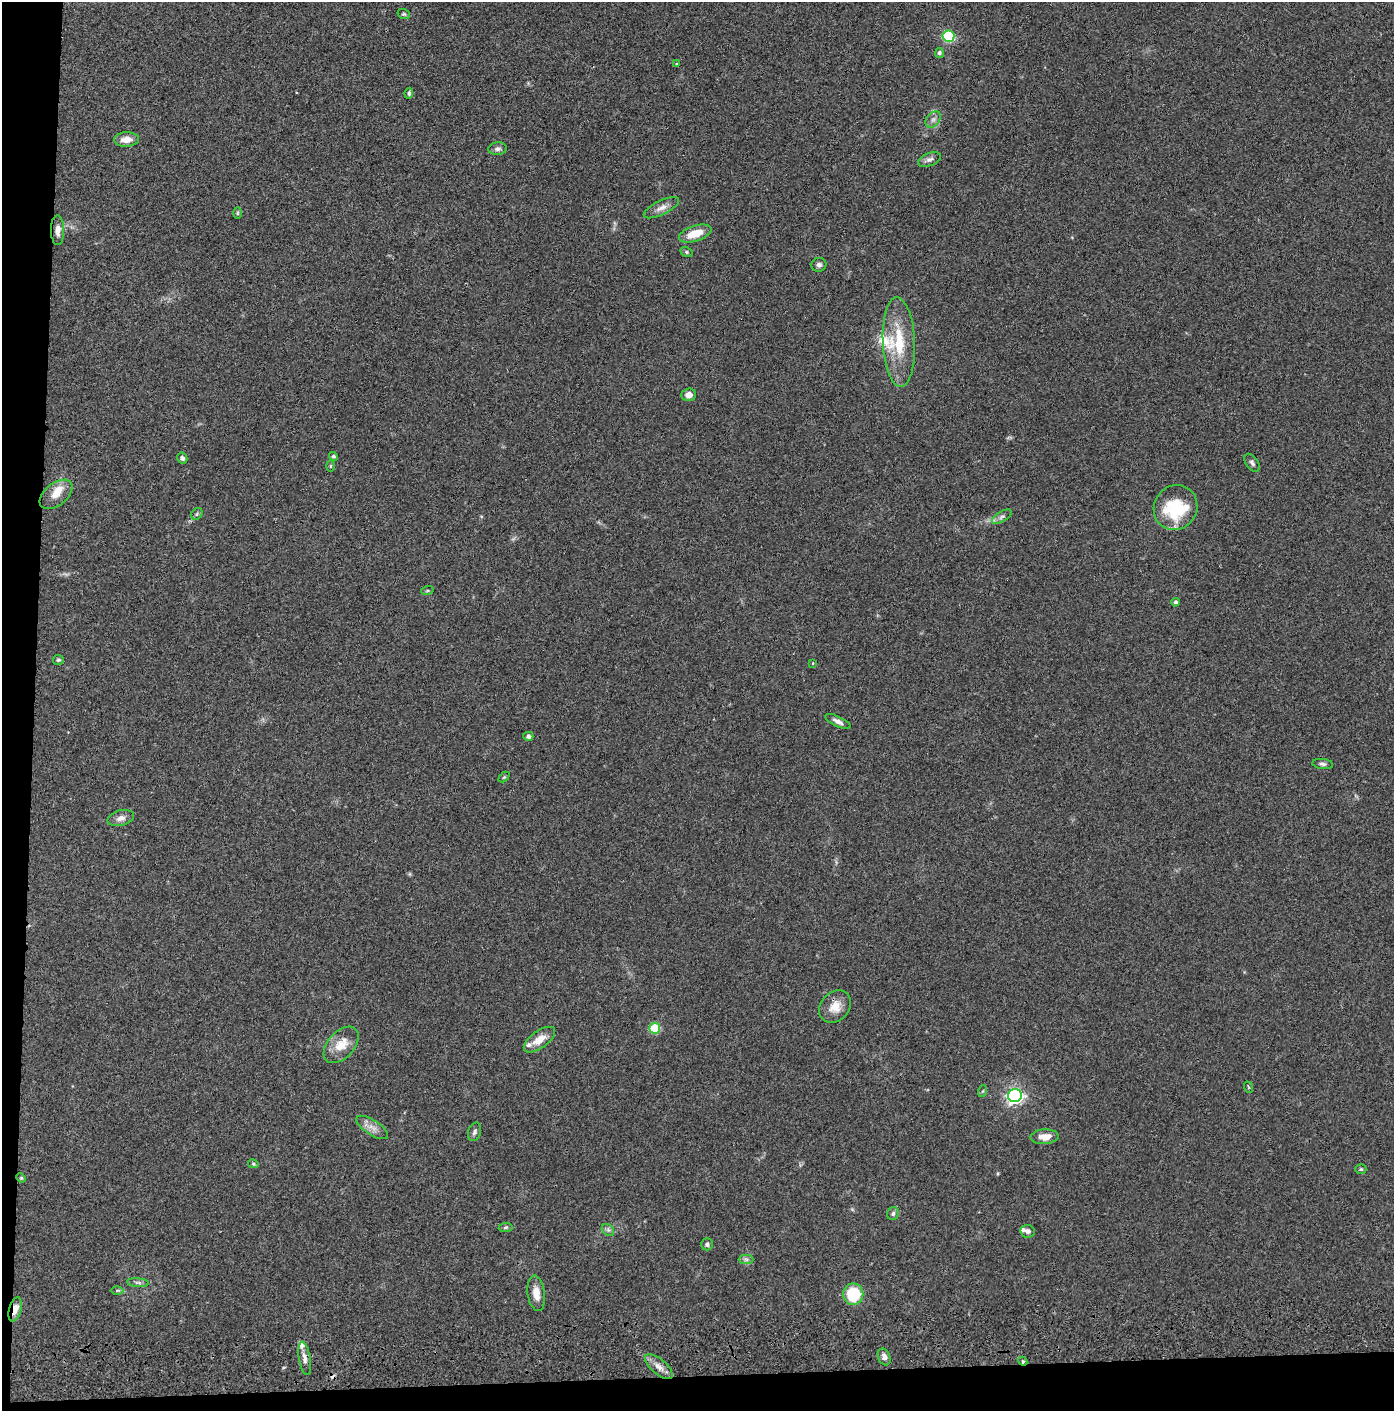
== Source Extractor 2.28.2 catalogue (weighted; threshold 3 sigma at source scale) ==
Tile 7 of 3 x 3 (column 1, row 3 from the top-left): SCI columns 51-1442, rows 116-1524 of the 4276 x 4457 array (HDU 1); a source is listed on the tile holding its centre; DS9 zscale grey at full resolution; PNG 1396 x 1413 px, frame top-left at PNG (2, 2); each listed source drawn as its Kron ellipse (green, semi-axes under 4 px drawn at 4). Shown black and unused: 5% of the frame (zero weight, under 3 of 4 exposures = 6% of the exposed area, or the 3 px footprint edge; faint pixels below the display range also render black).
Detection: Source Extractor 2.28.2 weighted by HDU 2 'WHT'; one run over the whole footprint, this tile lists its part. Background 0.064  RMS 0.0059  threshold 0.0266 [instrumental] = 3 sigma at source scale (4.5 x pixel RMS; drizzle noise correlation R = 1.50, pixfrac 1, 0.05/0.05 arcsec/px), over >= 5 px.
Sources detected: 69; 1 cosmic-ray / hot-pixel residue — neither listed nor drawn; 6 inside a brighter listed object's ellipse — not listed separately; the other 62 listed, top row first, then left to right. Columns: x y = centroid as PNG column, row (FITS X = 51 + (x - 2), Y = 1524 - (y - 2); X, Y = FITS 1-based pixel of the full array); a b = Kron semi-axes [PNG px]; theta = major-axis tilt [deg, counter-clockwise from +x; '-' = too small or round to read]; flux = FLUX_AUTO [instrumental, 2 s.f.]
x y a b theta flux
404 14 6 5 - 0.94
948 36 6 5 - 49
939 53 5 4 - 1.4
676 64 3 3 - 0.57
409 93 5 3 - 0.96
933 119 9 6 49 2.1
126 139 12 7 2 5.7
498 149 9 6 6 1.8
929 159 12 6 22 2.3
661 208 19 7 26 4.1
237 213 6 4 89 0.69
58 230 15 6 -89 3.8
695 233 17 7 18 10
686 252 6 4 -27 0.94
819 265 7 7 - 1.8
899 342 45 16 -87 25
689 395 7 6 - 3.4
333 456 5 4 - 1.1
182 458 5 5 - 1.9
1252 463 10 6 -55 1.7
331 466 5 3 - 0.63
56 494 19 11 38 7.3
1175 507 23 21 57 30
197 514 6 5 - 0.89
1002 517 11 5 30 1.9
427 591 6 4 19 0.75
1176 602 4 4 - 1.4
58 660 5 5 - 0.92
813 663 3 3 - 0.44
838 721 14 5 -26 2.6
528 736 5 4 - 1.8
1323 764 10 5 -6 1.5
504 777 6 4 44 0.7
121 818 14 7 15 3.3
835 1007 18 14 47 8.3
655 1028 5 5 - 29
539 1040 18 8 36 7.7
341 1045 21 13 48 11
1248 1087 6 3 -71 0.62
983 1091 6 4 70 0.72
1015 1096 7 6 - 180
372 1127 18 7 -33 4.2
475 1132 9 6 72 1.7
1044 1137 14 7 4 5.9
253 1164 5 4 - 0.68
1361 1169 5 4 - 0.87
21 1178 5 4 - 0.68
893 1214 6 5 - 1.4
506 1227 7 4 8 0.88
608 1230 7 5 -43 1.3
1027 1231 7 6 - 2.1
707 1244 6 6 - 1.3
746 1259 7 4 -1 1.5
138 1283 11 4 -5 1.4
117 1290 6 4 1 0.81
536 1293 18 8 -82 6.1
853 1294 10 10 - 22
15 1309 12 6 75 6.3
884 1357 9 6 -70 3.1
305 1358 17 6 -80 3.1
1023 1361 4 4 - 0.69
659 1367 17 7 -40 4.7
Overlapping masked pixels (flux is a lower limit): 1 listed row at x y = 15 1309